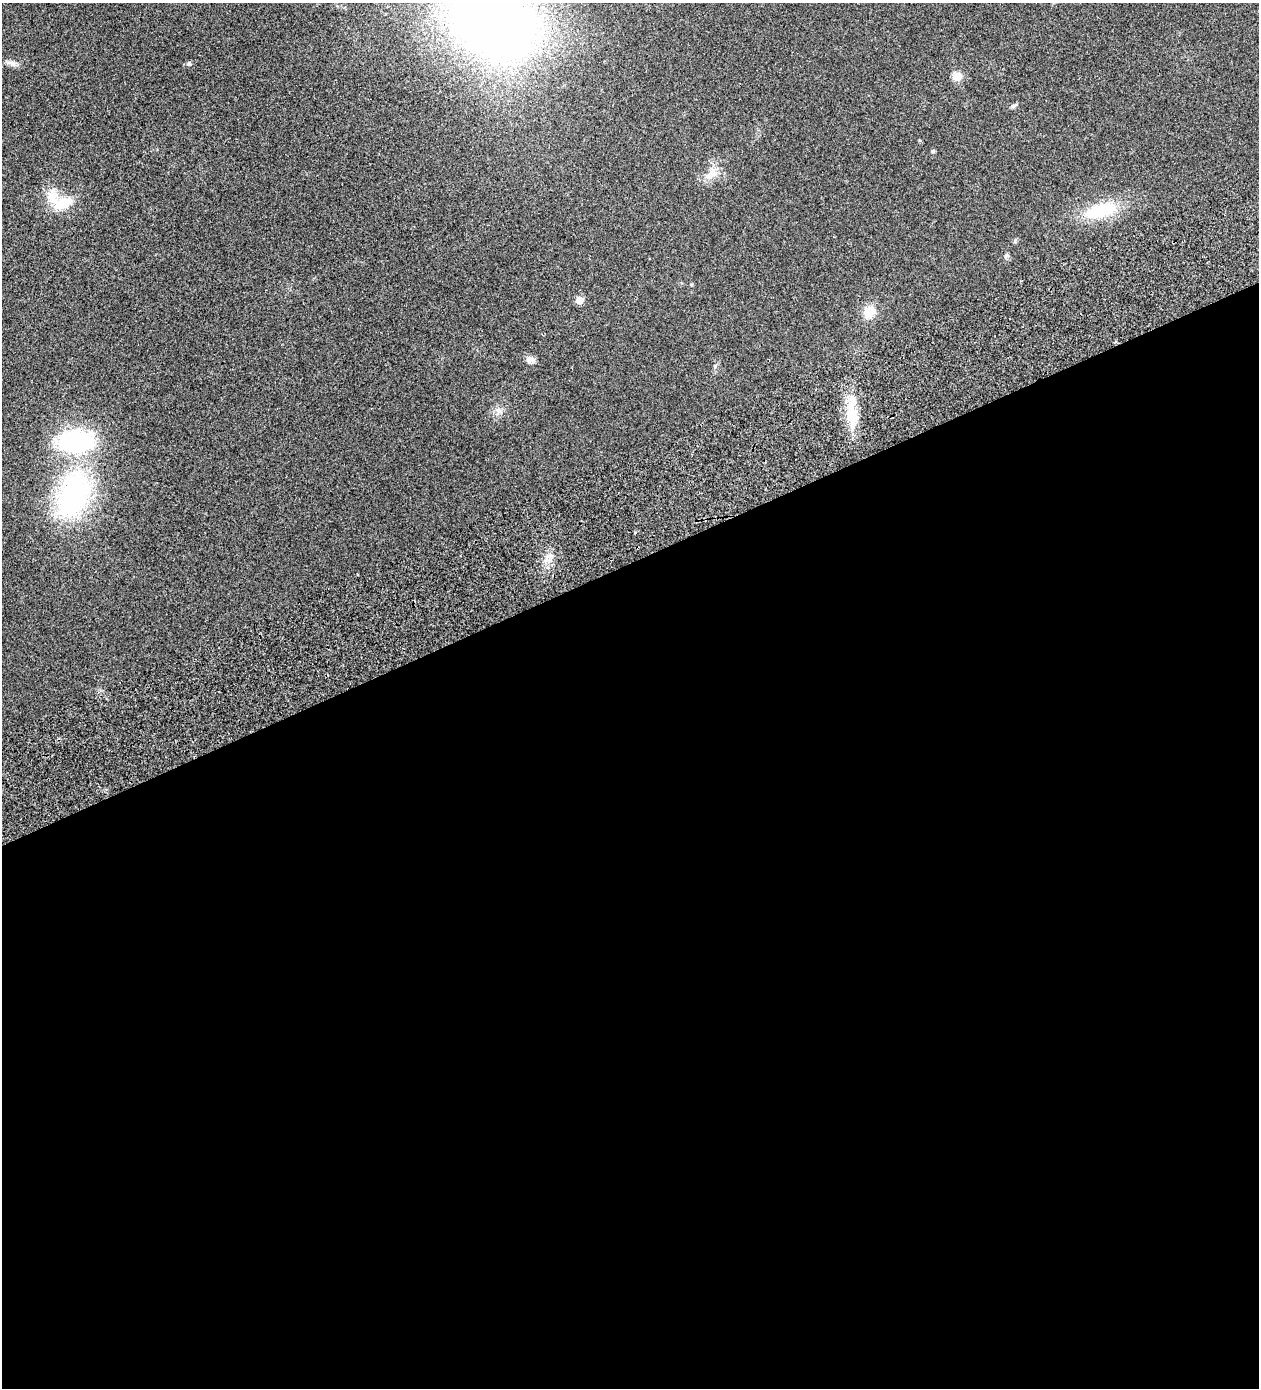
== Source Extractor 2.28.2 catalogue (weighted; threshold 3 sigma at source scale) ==
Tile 15 of 4 x 4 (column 3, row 4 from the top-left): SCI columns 2976-4232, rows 142-1527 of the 5825 x 5828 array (HDU 1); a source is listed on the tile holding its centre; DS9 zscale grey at full resolution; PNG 1261 x 1390 px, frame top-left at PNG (2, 3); no overlay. Shown black and unused: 60% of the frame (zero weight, under 2 of 3 exposures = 10% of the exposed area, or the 3 px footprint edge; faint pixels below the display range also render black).
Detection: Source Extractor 2.28.2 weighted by HDU 2 'WHT'; one run over the whole footprint, this tile lists its part. Background 0.127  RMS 0.018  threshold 0.0796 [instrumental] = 3 sigma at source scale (4.5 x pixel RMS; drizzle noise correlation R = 1.50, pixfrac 1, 0.05/0.05 arcsec/px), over >= 5 px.
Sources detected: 17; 1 inside a brighter listed object's ellipse — not listed separately; the other 16 listed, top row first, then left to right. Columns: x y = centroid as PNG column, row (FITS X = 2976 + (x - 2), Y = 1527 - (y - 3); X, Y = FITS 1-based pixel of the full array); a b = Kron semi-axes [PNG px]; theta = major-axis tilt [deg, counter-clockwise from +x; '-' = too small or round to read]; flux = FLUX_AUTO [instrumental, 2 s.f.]
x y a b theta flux
495 22 53 42 -29 2100
11 63 7 5 45 4
189 64 6 6 - 3.1
957 76 5 5 - 48
1013 106 8 4 31 3.1
933 151 6 4 18 1.8
711 175 18 8 24 15
52 196 22 14 -81 28
63 203 19 11 20 35
1101 210 39 16 15 74
579 300 5 5 - 23
869 312 18 14 62 22
530 360 12 7 -5 7
499 411 9 7 -59 6.9
851 417 21 14 -56 35
74 495 63 35 70 280
Isophote crosses this tile's border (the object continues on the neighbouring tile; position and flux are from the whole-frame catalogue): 1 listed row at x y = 495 22
Unlisted compact peaks at least as high as the median listed source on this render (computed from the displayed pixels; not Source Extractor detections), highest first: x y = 548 556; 715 366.